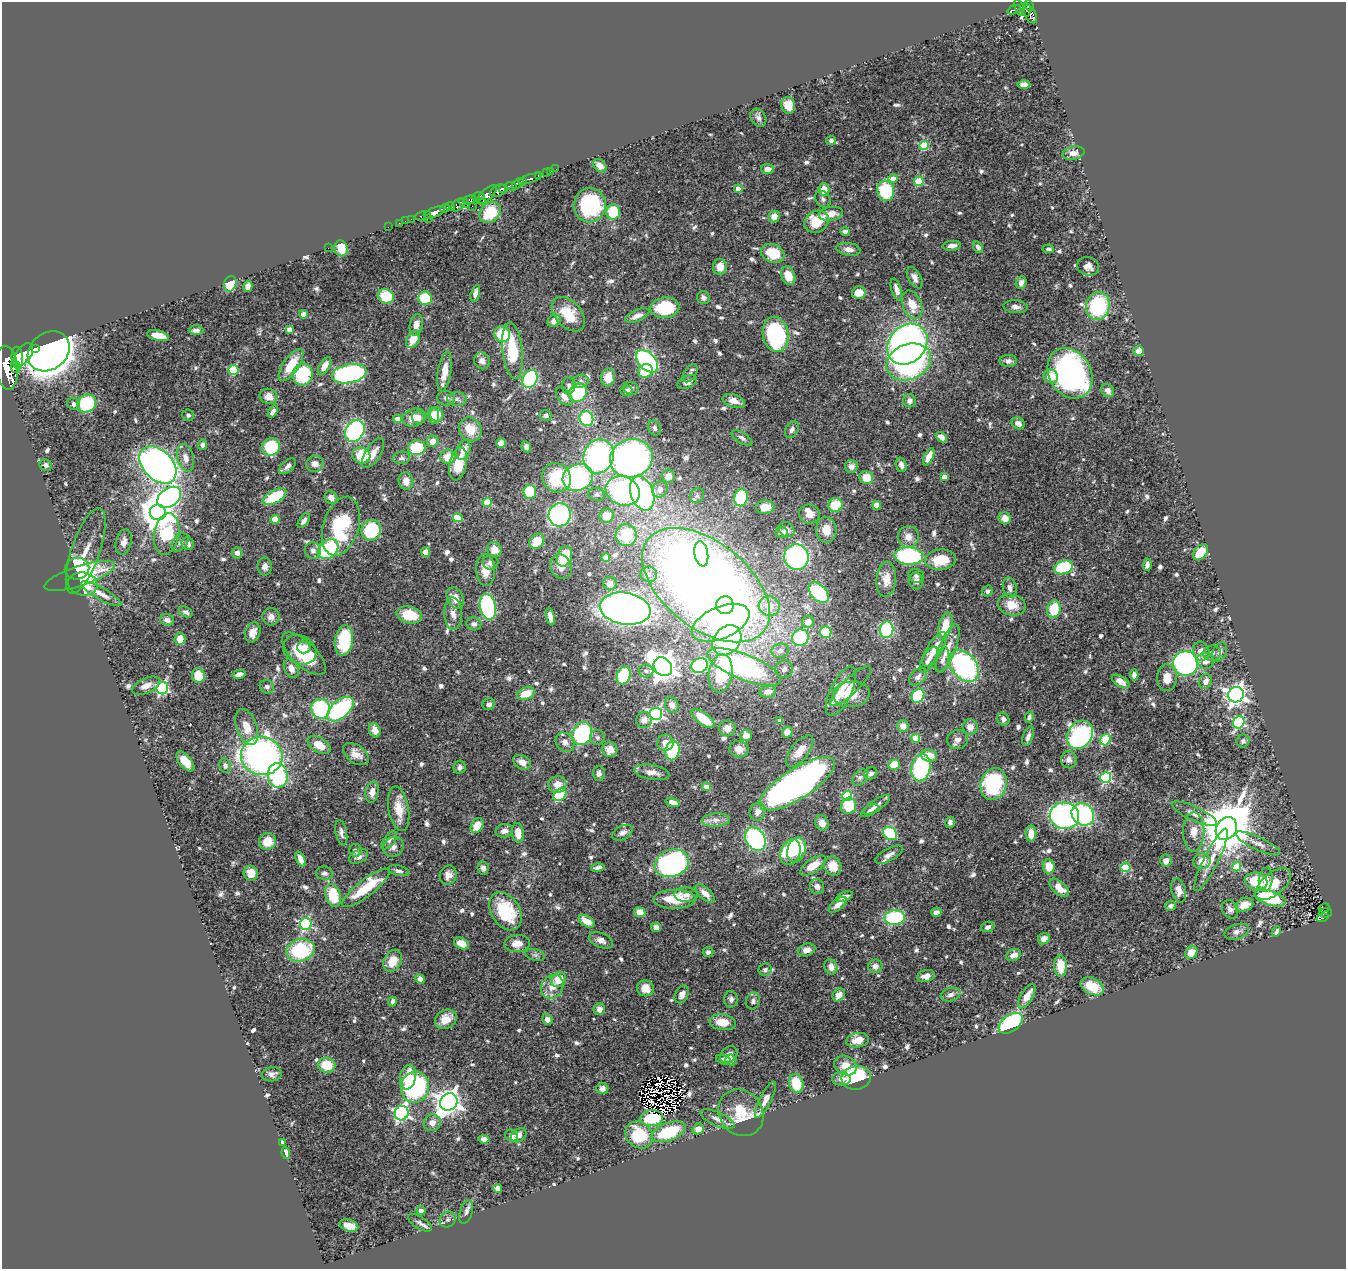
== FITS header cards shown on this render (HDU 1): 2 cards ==
NAXIS1  =                 1344
NAXIS2  =                 1267

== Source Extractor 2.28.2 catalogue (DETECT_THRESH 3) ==
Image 1344 x 1267 px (HDU 1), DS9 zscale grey, 1 PNG px = 1 image px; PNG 1348 x 1271 px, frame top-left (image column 1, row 1267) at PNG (2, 2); each listed source drawn as its Kron ellipse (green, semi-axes under 4 px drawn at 4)
Background 0.469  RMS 0.027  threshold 0.0818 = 3 sigma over >= 5 px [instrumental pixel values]
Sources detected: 753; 5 with non-positive FLUX_AUTO (blend fragments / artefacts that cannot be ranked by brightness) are neither listed nor drawn; of the other 748, the 500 brightest by FLUX_AUTO listed and drawn (248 fainter detections omitted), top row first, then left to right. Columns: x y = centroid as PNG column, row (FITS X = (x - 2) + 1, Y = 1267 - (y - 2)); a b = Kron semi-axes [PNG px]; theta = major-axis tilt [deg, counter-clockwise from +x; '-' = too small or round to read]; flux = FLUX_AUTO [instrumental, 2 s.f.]
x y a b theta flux
1029 6 6 4 -67 270
1019 8 8 4 -66 84
1014 10 7 3 22 90
1027 10 6 4 -87 190
1030 14 10 6 -62 170
1024 84 6 4 0 7.8
788 105 8 7 - 24
758 118 10 7 -57 7.6
831 140 5 5 - 5.6
924 146 4 4 - 100
1073 153 11 6 10 12
600 166 7 5 -41 15
556 169 2 2 - 8
767 169 6 5 - 15
550 171 3 2 - 16
547 173 3 3 - 33
538 176 4 3 - 140
893 178 5 4 - 20
530 179 12 3 16 140
522 181 3 3 - 200
919 181 5 4 - 85
518 183 6 4 38 670
511 186 6 3 -26 380
503 189 4 3 - 430
738 189 4 4 - 30
824 190 6 5 - 27
498 191 8 5 29 1500
886 191 10 8 -76 100
487 195 12 5 43 520
478 196 6 3 8 180
823 199 9 7 -54 5.6
469 200 7 4 17 360
483 201 4 3 - 120
464 203 6 4 -32 180
458 205 8 5 45 140
590 205 17 16 - 150
472 206 2 2 - 31
450 207 5 3 - 320
445 208 5 3 - 460
434 212 11 5 21 930
490 212 12 9 45 56
613 212 7 7 - 67
831 214 12 7 10 22
423 216 8 2 16 76
774 217 6 5 - 18
428 218 2 2 - 27
411 219 2 2 - 6.6
405 221 2 2 - 9.5
817 222 13 10 28 57
399 223 2 2 - 8.4
388 227 2 2 - 6.4
845 232 5 4 - 6.1
952 246 9 5 4 9.9
978 247 6 4 -60 7.3
328 248 2 2 - 20
341 248 8 6 -74 28
849 249 12 6 -10 12
1048 249 6 4 -8 5.5
773 253 12 9 -22 55
1088 266 11 9 -16 14
720 267 8 7 - 21
788 276 9 6 -69 26
915 278 11 6 -61 11
1021 283 6 5 - 11
230 284 8 6 70 55
248 286 5 4 - 12
896 290 11 5 -73 12
475 293 9 4 77 8.9
859 293 7 6 - 25
386 296 8 7 - 63
425 298 7 6 - 73
703 298 7 6 - 6.8
912 305 15 9 -68 31
1098 306 14 11 75 150
1016 307 12 6 -5 10
665 308 14 10 7 94
303 314 4 4 - 20
568 314 20 13 -48 52
637 316 13 5 24 15
554 321 7 5 35 16
416 325 11 6 80 13
289 329 4 4 - 18
196 330 7 5 2 7.4
502 334 8 7 - 67
775 334 18 12 -79 190
158 336 11 5 -13 28
413 339 9 6 62 30
907 344 22 18 46 860
35 348 3 3 - 93
49 351 22 18 38 2000
513 351 29 10 -83 93
1139 351 5 4 - 39
24 355 13 7 57 2400
17 358 11 5 -85 1800
482 361 8 7 - 11
647 361 13 8 -47 330
1008 361 9 6 -2 7.1
909 362 23 17 23 340
291 365 18 8 56 46
325 366 10 5 59 17
15 367 6 4 -78 650
7 368 22 11 -84 3600
233 370 5 5 - 110
445 371 20 6 80 26
645 371 7 6 - 52
690 373 10 6 57 6.5
1070 373 26 21 -60 550
303 374 11 10 - 110
349 374 17 9 10 400
1051 376 7 6 - 25
608 377 9 7 81 19
530 379 9 7 67 170
581 381 8 6 17 6.1
687 382 10 6 26 13
569 385 8 6 86 5.6
631 388 8 6 -15 5.4
627 391 6 5 - 6.6
1108 391 7 5 -50 9.7
578 393 10 8 46 120
268 396 9 7 -15 17
564 397 11 6 -50 11
446 398 9 7 -8 7.7
457 399 10 7 -1 8.4
734 401 11 6 -20 16
910 401 6 6 - 8.5
87 403 10 8 29 110
74 404 6 6 - 7.6
273 411 7 4 55 7.6
437 414 7 6 - 26
188 415 6 5 - 6.1
546 415 6 5 - 5.3
433 416 8 5 -82 25
414 417 12 9 19 25
418 417 7 6 - 20
397 419 4 4 - 19
586 419 8 6 -67 110
1018 423 7 5 -32 13
655 428 8 6 -67 5.6
470 429 12 11 - 35
792 430 9 6 59 6.2
355 431 11 9 56 270
941 437 6 4 -40 12
742 438 12 5 -32 7.1
433 441 6 5 - 14
501 443 5 5 - 11
203 445 5 4 - 6.5
271 447 9 8 - 110
526 447 5 4 - 6.1
417 448 9 7 2 110
464 450 10 7 74 19
373 453 17 7 58 18
361 455 9 8 - 61
599 456 17 15 72 370
448 457 7 7 - 28
929 457 9 4 66 20
186 458 14 8 -74 16
401 458 9 6 9 5.6
631 458 21 19 18 610
315 464 8 8 - 13
458 464 17 8 78 52
46 465 6 5 - 6.1
158 465 22 14 -45 1400
901 465 7 5 -73 7.8
287 466 10 5 42 8.4
851 466 6 6 - 11
668 476 6 6 - 15
944 477 4 4 - 22
556 478 15 14 - 87
578 478 15 13 28 270
866 478 7 6 - 33
406 481 9 7 -76 14
660 489 8 7 - 9.6
623 491 17 14 -21 300
530 492 6 6 - 66
642 493 18 11 -70 330
597 494 8 6 -5 5.6
697 496 8 6 55 5.5
169 497 13 9 35 360
274 497 13 6 29 77
331 498 7 6 - 10
741 498 8 6 79 130
487 502 4 4 - 41
836 505 7 7 - 55
877 505 4 4 - 39
765 507 9 6 3 26
158 512 8 7 - 3900
809 514 11 9 -9 19
560 515 12 11 - 330
607 516 7 7 - 31
458 518 5 4 - 65
1005 518 6 6 - 15
275 519 4 4 - 44
304 521 8 4 56 8.2
341 526 30 17 73 120
371 530 10 9 - 110
786 530 9 7 -37 12
826 530 13 10 -86 28
782 532 6 5 - 9.7
167 534 21 12 80 170
626 535 11 10 - 75
908 537 11 10 - 17
537 541 8 6 44 35
124 542 13 8 75 14
180 542 10 7 50 7.5
188 544 6 6 - 9.4
328 549 11 9 40 180
313 550 8 8 - 9.4
494 550 8 7 - 22
86 551 45 14 71 36
426 552 5 4 - 9.1
1200 552 9 6 51 44
237 553 6 5 - 9.8
701 554 12 6 -80 270
564 556 10 7 73 59
909 556 14 9 -3 200
796 557 13 12 - 380
606 558 4 4 - 15
940 560 15 10 6 50
490 562 8 7 - 8.4
1147 565 6 4 82 7.3
265 566 9 7 89 10
561 566 13 10 -65 16
1063 567 9 6 19 150
77 568 12 11 - 85
486 570 16 9 -86 25
649 574 8 8 - 9.7
80 576 37 10 18 94
916 576 8 7 - 5.9
886 579 18 10 86 23
916 581 8 7 - 9
83 584 15 11 -9 81
610 584 7 6 - 8.3
706 585 74 43 -39 2900
1010 588 10 7 -78 8.5
987 591 6 5 - 5.3
819 593 12 7 -47 140
101 594 23 6 -29 17
455 598 11 8 -64 20
725 605 9 8 - 200
1012 605 14 10 -13 29
769 606 10 9 - 26
488 607 13 8 -78 230
625 609 25 16 -9 1200
1054 609 9 6 79 55
186 612 7 5 -28 5.5
453 614 16 8 -86 16
409 615 13 8 -13 43
271 617 8 8 - 11
550 617 9 4 -77 13
167 620 7 5 -16 7.4
808 622 6 6 - 15
721 623 30 16 23 180
474 624 7 6 - 7.1
945 626 13 6 75 53
886 630 8 7 - 110
253 632 10 7 70 18
826 632 6 5 - 75
800 638 8 8 - 130
180 639 6 5 - 22
344 640 15 9 82 100
727 640 16 12 50 440
304 647 7 6 - 14
947 648 26 8 68 27
934 649 19 7 59 36
300 650 17 14 -29 56
780 651 8 7 - 10
1201 651 10 8 -75 16
1220 652 10 6 66 8.9
1212 653 9 7 15 7.7
304 654 28 12 -44 87
929 660 14 6 60 12
943 660 13 6 78 8.6
1205 661 9 8 - 16
1186 663 12 12 - 500
700 665 8 7 - 160
964 666 18 12 -51 330
663 667 10 8 -48 2100
744 667 39 12 -21 310
291 668 10 7 -65 13
784 669 9 8 - 8.2
646 671 7 6 - 5.9
721 673 19 12 82 84
239 674 7 4 14 9.6
624 675 9 6 67 100
1134 675 5 4 - 8.1
198 676 7 6 - 39
918 677 10 7 43 9.5
1167 678 13 10 89 29
1121 681 10 5 -32 16
1206 681 7 6 - 12
146 686 15 7 25 15
851 686 27 7 44 19
267 687 7 6 - 5.4
162 688 6 5 - 270
841 691 27 10 64 38
768 692 8 6 10 16
526 694 9 6 20 29
851 694 18 13 4 37
1236 695 8 7 - 1000
918 696 7 6 - 100
489 704 6 5 - 6.3
672 705 8 6 -65 10
321 709 10 9 - 180
340 709 16 8 42 260
656 714 6 6 - 370
1029 717 6 4 79 5.6
703 719 14 6 -37 45
1003 719 6 6 - 5.8
644 720 8 8 - 13
780 720 4 3 - 6.2
1239 722 6 5 - 240
903 726 6 5 - 13
247 727 19 10 -71 28
970 727 7 7 - 14
727 728 8 8 - 13
375 730 7 5 -68 15
787 732 5 5 - 13
582 734 12 9 69 190
746 735 5 5 - 19
1080 735 15 12 53 330
1028 736 10 5 71 8
597 737 7 7 - 6
916 738 4 4 - 61
958 740 11 9 19 11
1105 740 6 5 - 100
1243 741 6 6 - 5.3
565 742 10 8 -49 12
665 743 8 8 - 18
319 745 13 7 -32 31
739 749 10 8 -11 16
610 750 8 7 - 21
673 751 10 7 76 170
799 751 19 8 51 24
356 754 14 9 -36 17
262 756 21 19 -9 690
929 756 8 6 -7 22
1069 760 8 8 - 11
185 761 12 6 -50 28
522 762 10 6 -30 14
225 765 7 6 - 7.1
894 765 6 5 - 37
460 767 6 6 - 6.4
921 768 14 9 77 260
652 772 18 7 -10 15
871 773 7 5 31 6.4
599 774 7 6 - 6.4
278 775 12 10 -83 240
860 777 9 6 48 6.2
1106 778 5 5 - 220
557 784 9 8 - 21
797 784 43 15 32 890
994 784 16 13 72 180
706 787 4 4 - 14
372 792 10 6 78 16
560 795 7 5 40 110
847 796 5 5 - 110
673 802 7 4 -16 12
849 806 8 7 - 56
875 806 17 5 35 9.4
399 809 22 10 -80 31
870 810 8 4 22 5.3
757 812 9 8 - 11
1083 814 12 10 -43 230
1195 814 24 7 -25 17
1064 816 15 13 -11 510
716 820 14 6 4 12
950 822 5 4 - 5.6
822 823 8 6 -65 13
477 825 8 5 58 29
1226 828 12 10 57 11000
504 831 9 6 15 10
1194 832 20 10 89 25
341 833 13 5 -79 7.8
518 833 10 6 -84 24
622 833 11 6 28 9.1
890 833 7 6 - 120
1031 833 8 5 -90 20
755 839 12 9 -58 210
389 840 10 5 52 6.2
267 842 8 8 - 31
1258 843 24 6 -25 15
393 847 11 9 39 12
355 850 6 6 - 6.6
796 850 13 9 72 89
790 852 13 9 68 130
889 855 15 6 28 12
359 856 10 6 28 8.2
300 859 8 4 -67 12
1211 860 34 7 64 29
1166 861 6 5 - 13
1202 861 9 7 18 22
672 863 17 13 18 420
813 866 15 7 34 23
833 866 10 8 -62 28
1049 866 7 6 - 28
1126 867 5 5 - 77
1237 867 5 4 - 60
483 868 7 5 -81 6.8
598 868 7 4 11 7.1
399 871 11 5 -13 6.2
251 873 7 7 - 27
324 873 8 6 -8 6.5
448 875 10 8 69 13
1266 880 12 7 83 13
1256 881 11 8 -9 61
1273 884 21 11 39 37
817 887 7 7 - 8.2
366 888 29 8 38 79
1059 888 11 6 -42 30
1179 890 12 7 -75 13
705 894 12 6 -44 14
333 895 12 7 -73 71
686 895 11 7 -5 11
844 897 9 4 22 8.4
1270 898 16 7 -17 100
675 899 21 9 1 57
838 905 11 5 40 15
1244 905 9 6 24 23
1170 906 6 5 - 5.8
1324 908 5 3 - 6.6
1230 909 10 7 -59 7.7
506 911 21 14 -58 100
640 912 6 5 - 19
936 912 5 4 - 9.1
1325 913 6 5 - 28
895 917 10 7 5 140
1322 918 6 4 18 51
587 921 9 5 -32 27
306 924 6 6 - 260
656 927 5 5 - 12
988 927 7 5 23 6.5
1237 932 13 7 19 9.1
1276 932 5 3 - 5.9
1044 939 6 5 - 12
601 940 13 7 -23 9.1
461 943 8 5 -25 22
517 944 13 8 5 18
300 950 14 11 15 140
807 950 9 6 17 16
708 952 5 5 - 6.6
1191 952 7 5 53 15
535 955 10 5 -13 5.5
1014 955 8 5 20 12
393 961 12 8 63 30
875 966 7 6 - 11
1060 966 10 6 -87 31
831 967 8 6 -68 15
765 970 6 6 - 5.7
926 976 9 6 13 13
420 979 5 4 - 9.6
559 979 8 7 - 35
1092 986 12 8 -26 30
552 987 12 10 53 22
645 988 8 8 - 23
682 994 9 6 64 11
839 995 7 5 52 15
951 995 10 6 15 8.7
1027 996 13 6 58 21
731 999 8 7 - 7.3
393 1001 5 4 - 6.2
753 1001 8 7 - 7.4
599 1009 6 6 - 10
446 1019 11 9 29 24
547 1019 6 5 - 9.5
723 1022 13 8 -8 34
1011 1023 13 8 37 190
858 1040 11 7 10 24
729 1055 9 7 43 17
723 1060 7 4 -16 9.8
731 1060 6 5 - 5.3
327 1065 9 7 -12 44
846 1066 12 9 -27 22
272 1074 10 7 10 9
408 1077 12 8 78 34
856 1078 15 11 8 150
841 1079 9 7 -2 12
796 1083 9 7 -76 55
415 1087 16 14 80 300
602 1088 6 5 - 11
765 1100 20 6 63 15
449 1102 9 8 - 2000
402 1113 7 6 - 430
741 1113 24 21 -53 62
652 1118 11 8 7 60
717 1119 18 7 -24 12
432 1123 8 8 - 15
698 1129 6 5 - 18
668 1132 18 8 21 98
519 1135 8 6 36 12
639 1135 15 12 -42 85
511 1136 7 6 - 5.5
484 1139 5 4 - 9.6
282 1142 4 3 - 5.5
286 1153 6 4 -81 17
497 1188 4 4 - 10
421 1210 5 4 - 7.9
466 1212 12 6 73 7.1
448 1219 8 7 - 6.2
420 1223 13 6 -32 7.2
349 1226 9 5 -17 22
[248 fainter detections neither listed nor drawn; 5 non-positive-flux detections neither listed nor drawn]